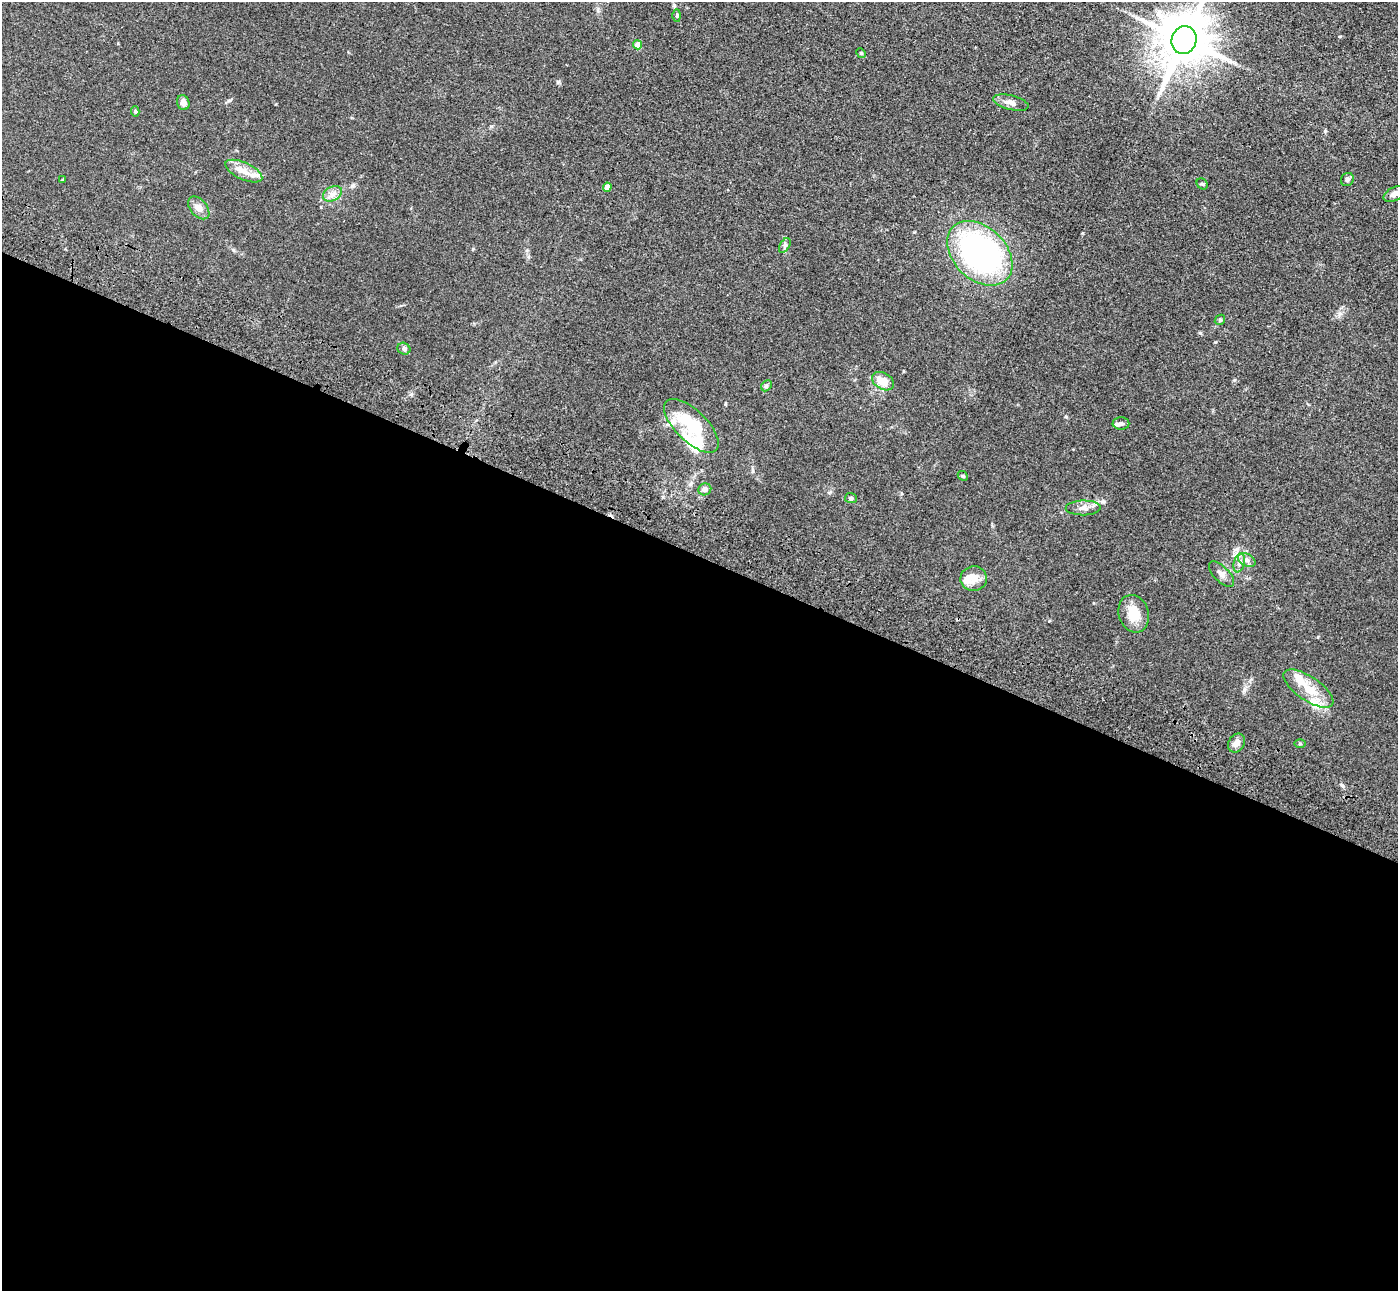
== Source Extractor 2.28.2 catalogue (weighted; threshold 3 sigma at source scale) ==
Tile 14 of 4 x 4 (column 2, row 4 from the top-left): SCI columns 1457-2852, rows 254-1542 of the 5703 x 5795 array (HDU 1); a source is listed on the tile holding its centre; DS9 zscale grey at full resolution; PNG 1400 x 1293 px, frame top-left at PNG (2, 2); each listed source drawn as its Kron ellipse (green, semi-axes under 4 px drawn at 4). Shown black and unused: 57% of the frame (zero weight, under 3 of 4 exposures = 6% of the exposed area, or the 3 px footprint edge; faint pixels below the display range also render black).
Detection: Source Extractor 2.28.2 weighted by HDU 2 'WHT'; one run over the whole footprint, this tile lists its part. Background 0.0663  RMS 0.006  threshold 0.0268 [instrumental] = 3 sigma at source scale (4.5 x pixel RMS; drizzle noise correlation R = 1.50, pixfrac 1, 0.05/0.05 arcsec/px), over >= 5 px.
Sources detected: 43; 2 inside a brighter object's white glare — neither listed nor drawn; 6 inside a brighter listed object's ellipse — not listed separately; the other 35 listed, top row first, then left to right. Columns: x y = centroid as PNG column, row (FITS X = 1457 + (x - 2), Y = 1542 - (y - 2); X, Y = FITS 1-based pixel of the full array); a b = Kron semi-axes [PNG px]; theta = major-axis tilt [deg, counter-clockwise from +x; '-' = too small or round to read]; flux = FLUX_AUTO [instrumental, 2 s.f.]
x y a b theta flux
677 16 6 3 90 0.63
1184 40 14 12 68 3000
637 45 4 4 - 7
861 53 5 4 - 0.76
183 103 7 6 - 3.4
1011 103 18 7 -14 4
135 111 5 4 - 0.94
244 171 20 8 -25 6.4
63 179 3 3 - 0.54
1347 180 7 6 - 1.5
1202 184 6 5 - 0.91
607 187 4 4 - 5.3
332 194 10 7 29 3.2
1395 194 12 6 26 3.4
199 208 13 8 -49 4.2
785 245 8 5 59 1.4
980 253 38 26 -44 180
1220 320 6 4 46 0.85
404 349 7 5 -31 1.4
883 381 12 8 -30 8.9
766 386 6 4 46 0.97
1121 423 8 6 0 1.6
691 426 35 15 -44 29
963 476 5 4 - 0.77
705 489 6 6 - 2.5
851 498 6 5 - 1
1083 508 17 7 1 3.9
1247 560 9 6 -27 2.4
1239 563 9 5 76 2.5
1221 574 16 7 -47 3.1
974 578 13 12 - 7.4
1134 614 19 15 -73 12
1308 689 29 12 -34 13
1236 743 10 8 56 3.6
1300 744 6 4 -1 0.63
Isophote crosses this tile's border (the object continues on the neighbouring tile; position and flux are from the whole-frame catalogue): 2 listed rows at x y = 1184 40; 1395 194
Unlisted compact peaks at least as high as the median listed source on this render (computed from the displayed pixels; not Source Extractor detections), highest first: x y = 1342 785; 558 82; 230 100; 1325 131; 1083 233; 1200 333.